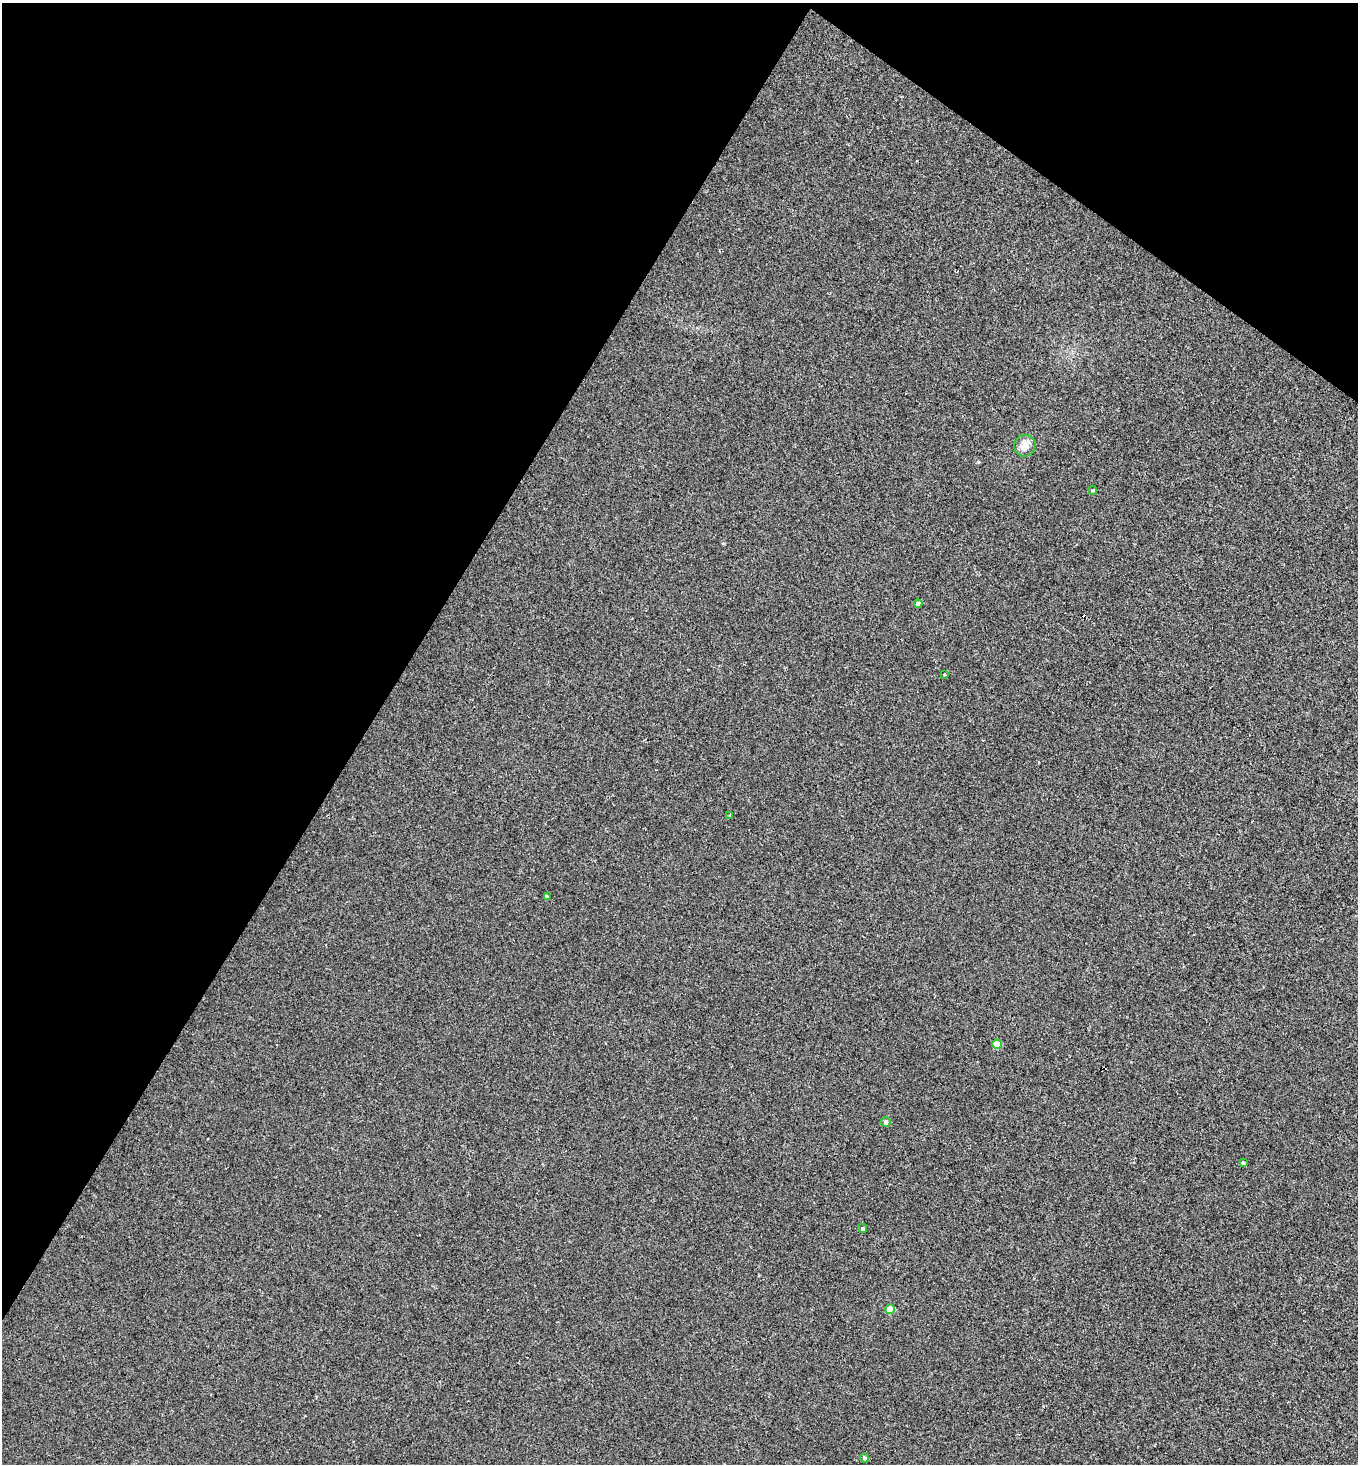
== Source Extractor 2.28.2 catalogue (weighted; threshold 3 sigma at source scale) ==
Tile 2 of 4 x 4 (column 2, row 1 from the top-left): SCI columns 1502-2857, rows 4388-5849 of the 5857 x 5849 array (HDU 1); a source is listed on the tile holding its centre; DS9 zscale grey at full resolution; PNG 1360 x 1466 px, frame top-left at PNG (2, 3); each listed source drawn as its Kron ellipse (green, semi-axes under 4 px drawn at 4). Shown black and unused: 33% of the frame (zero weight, under 2 of 3 exposures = <1% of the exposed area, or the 3 px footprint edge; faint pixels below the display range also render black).
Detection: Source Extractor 2.28.2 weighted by HDU 2 'WHT'; one run over the whole footprint, this tile lists its part. Background 3.64e-04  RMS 0.0048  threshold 0.0216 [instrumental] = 3 sigma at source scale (4.5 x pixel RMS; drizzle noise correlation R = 1.50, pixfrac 1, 0.05/0.05 arcsec/px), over >= 5 px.
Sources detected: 13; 1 cosmic-ray / hot-pixel residue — neither listed nor drawn; the other 12 listed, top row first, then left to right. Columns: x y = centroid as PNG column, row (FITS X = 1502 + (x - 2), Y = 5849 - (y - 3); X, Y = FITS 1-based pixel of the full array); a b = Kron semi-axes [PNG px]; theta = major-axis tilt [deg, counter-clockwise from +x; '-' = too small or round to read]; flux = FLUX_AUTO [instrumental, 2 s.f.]
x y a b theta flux
1025 446 11 10 - 4.6
1093 490 5 4 - 0.56
918 604 4 4 - 1.8
944 674 3 2 - 0.42
730 815 4 2 - 0.36
547 897 4 3 - 0.92
997 1044 5 4 - 9.1
886 1122 5 4 - 1.7
1243 1163 4 3 - 0.82
863 1228 4 4 - 0.66
890 1309 5 4 - 9.3
864 1458 4 4 - 0.98